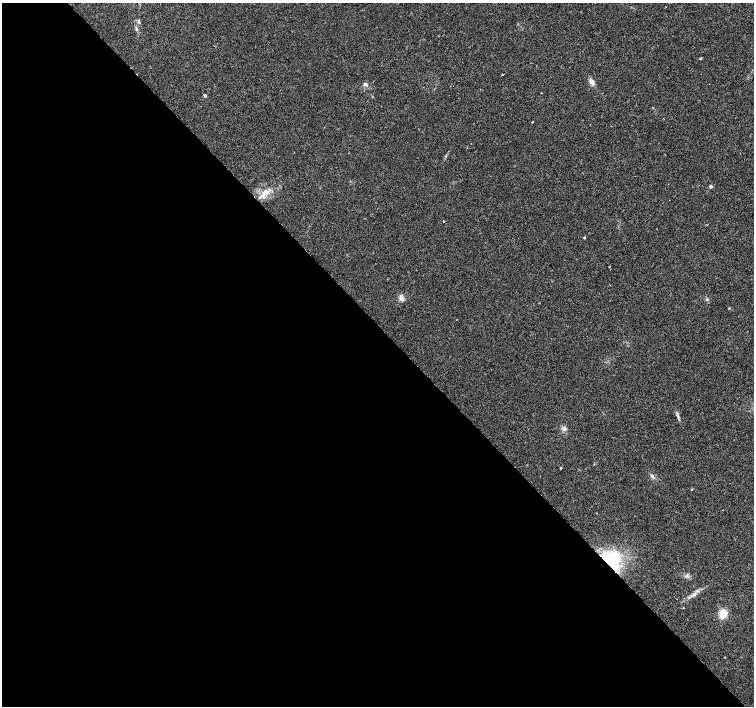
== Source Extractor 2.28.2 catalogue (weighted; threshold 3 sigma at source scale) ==
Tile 9 of 4 x 4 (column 1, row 3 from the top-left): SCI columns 5-1508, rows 1620-3026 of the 6020 x 5987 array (HDU 1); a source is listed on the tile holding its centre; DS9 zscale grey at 2 x 2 block average (1 PNG px = mean of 2 x 2 image px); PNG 756 x 708 px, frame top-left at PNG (2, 3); no overlay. Shown black and unused: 54% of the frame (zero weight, under 2 of 3 exposures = <1% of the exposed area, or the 3 px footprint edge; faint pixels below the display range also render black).
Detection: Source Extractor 2.28.2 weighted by HDU 2 'WHT'; one run over the whole footprint, this tile lists its part. Background 0.0335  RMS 0.0046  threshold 0.0208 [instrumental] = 3 sigma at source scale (4.5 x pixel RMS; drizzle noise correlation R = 1.50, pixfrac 1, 0.0396/0.0396 arcsec/px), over >= 5 px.
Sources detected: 20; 1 inside a brighter object's white glare — not listed; the other 19 listed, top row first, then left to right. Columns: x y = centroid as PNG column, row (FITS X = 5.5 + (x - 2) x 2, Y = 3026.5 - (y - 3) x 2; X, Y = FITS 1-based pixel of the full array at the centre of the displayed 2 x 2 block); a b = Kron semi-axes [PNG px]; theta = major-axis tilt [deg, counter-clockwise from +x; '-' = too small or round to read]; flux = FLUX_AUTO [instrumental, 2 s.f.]
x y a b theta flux
700 58 4 2 - 0.83
592 82 10 5 -56 4.6
365 84 7 4 0 2
205 96 2 2 - 2.7
532 122 3 2 - 1.4
711 186 3 3 - 2.2
266 192 12 7 26 9.5
443 221 2 2 - 1.6
584 238 3 2 - 1.3
401 298 9 5 -65 4.4
707 299 4 3 - 1.2
677 415 8 3 -76 2.4
564 429 6 4 42 2.7
560 468 2 2 - 1.3
652 476 5 4 - 2.2
692 489 3 2 - 0.58
612 561 26 23 88 60
695 594 7 3 51 3
723 614 7 7 - 15
Overlapping masked pixels (flux is a lower limit): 1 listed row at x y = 612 561
Diffuse or blended objects may show on this block-average render without a row.